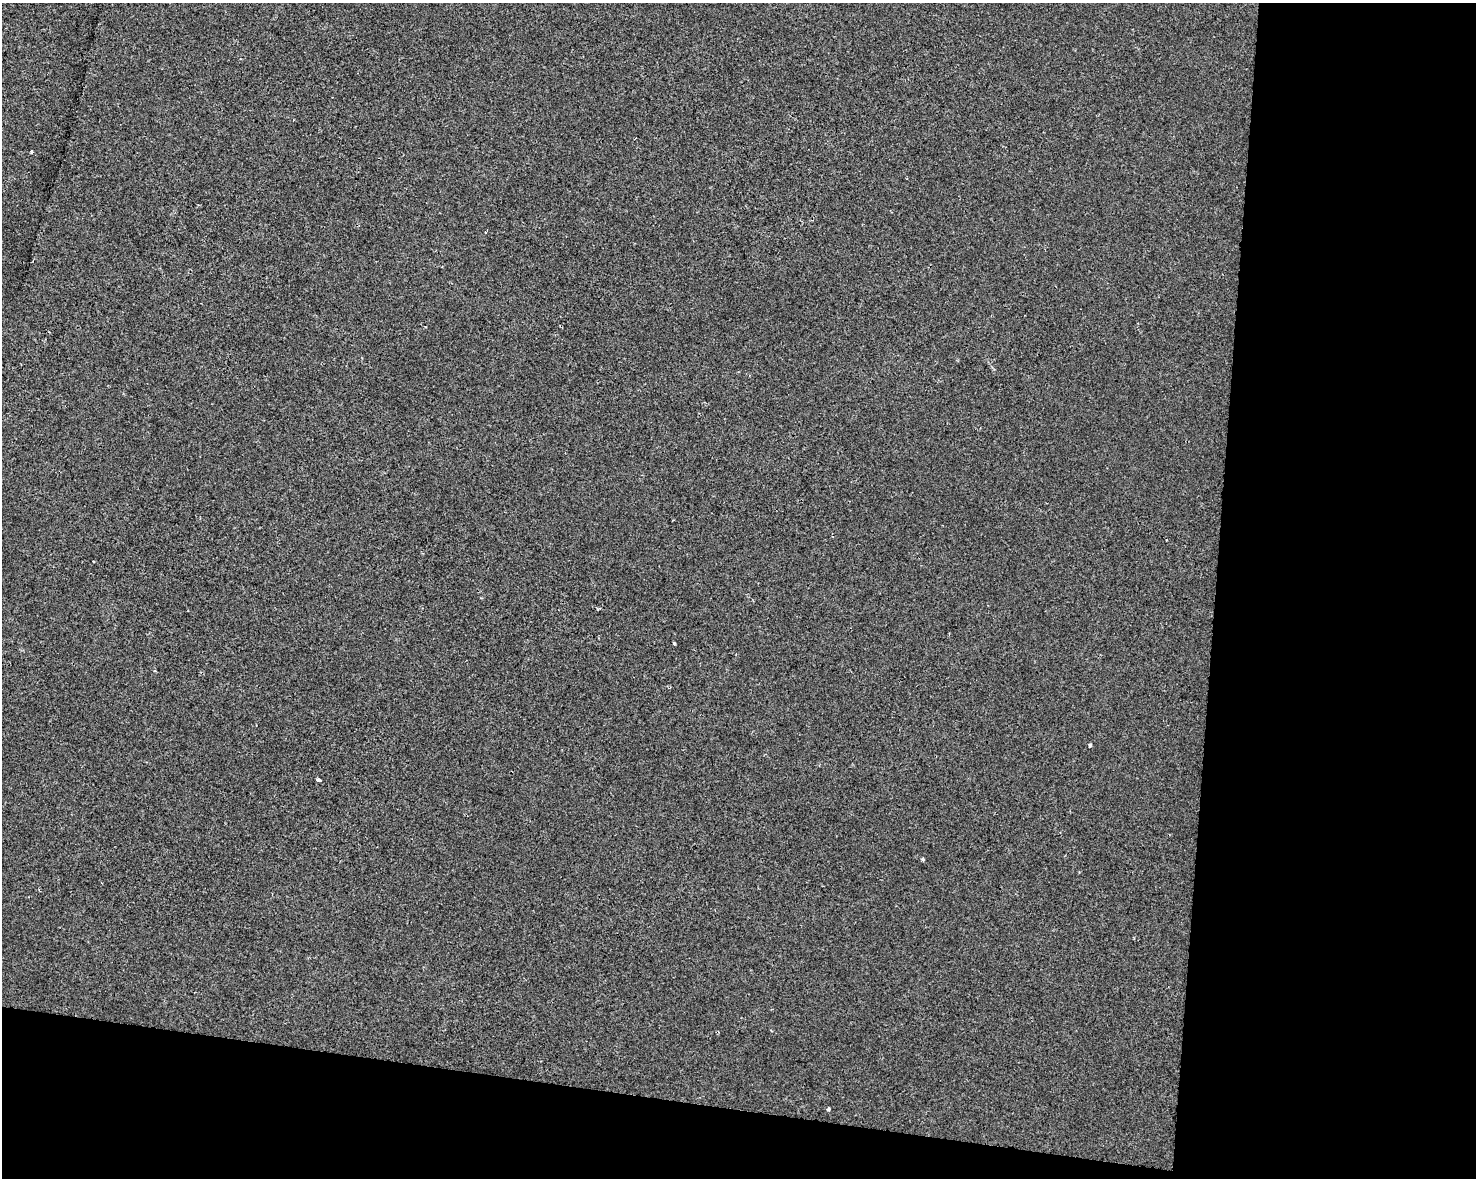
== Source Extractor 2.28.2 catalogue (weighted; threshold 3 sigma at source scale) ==
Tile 12 of 3 x 4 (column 3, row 4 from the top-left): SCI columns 3175-4648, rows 11-1186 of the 4934 x 4714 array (HDU 1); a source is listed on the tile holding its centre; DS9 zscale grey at full resolution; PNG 1478 x 1180 px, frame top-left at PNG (2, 3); no overlay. Shown black and unused: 24% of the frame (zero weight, under 2 of 3 exposures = <1% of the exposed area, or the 3 px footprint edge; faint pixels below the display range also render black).
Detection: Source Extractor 2.28.2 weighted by HDU 2 'WHT'; one run over the whole footprint, this tile lists its part. Background 0.00135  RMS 0.0056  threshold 0.0251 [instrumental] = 3 sigma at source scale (4.5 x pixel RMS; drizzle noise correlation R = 1.50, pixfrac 1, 0.0396/0.0396 arcsec/px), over >= 5 px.
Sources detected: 7; all 7 listed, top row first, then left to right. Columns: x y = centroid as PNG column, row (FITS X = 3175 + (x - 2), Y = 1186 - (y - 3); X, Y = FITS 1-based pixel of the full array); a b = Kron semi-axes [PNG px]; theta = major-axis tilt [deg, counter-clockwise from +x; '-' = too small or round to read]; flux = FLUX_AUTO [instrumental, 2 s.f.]
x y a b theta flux
31 152 3 3 - 1.1
486 232 3 3 - 1.5
674 643 3 3 - 1.6
1090 745 3 3 - 1.7
319 780 4 3 - 3.4
923 859 4 3 - 1.2
828 1109 4 3 - 2.1